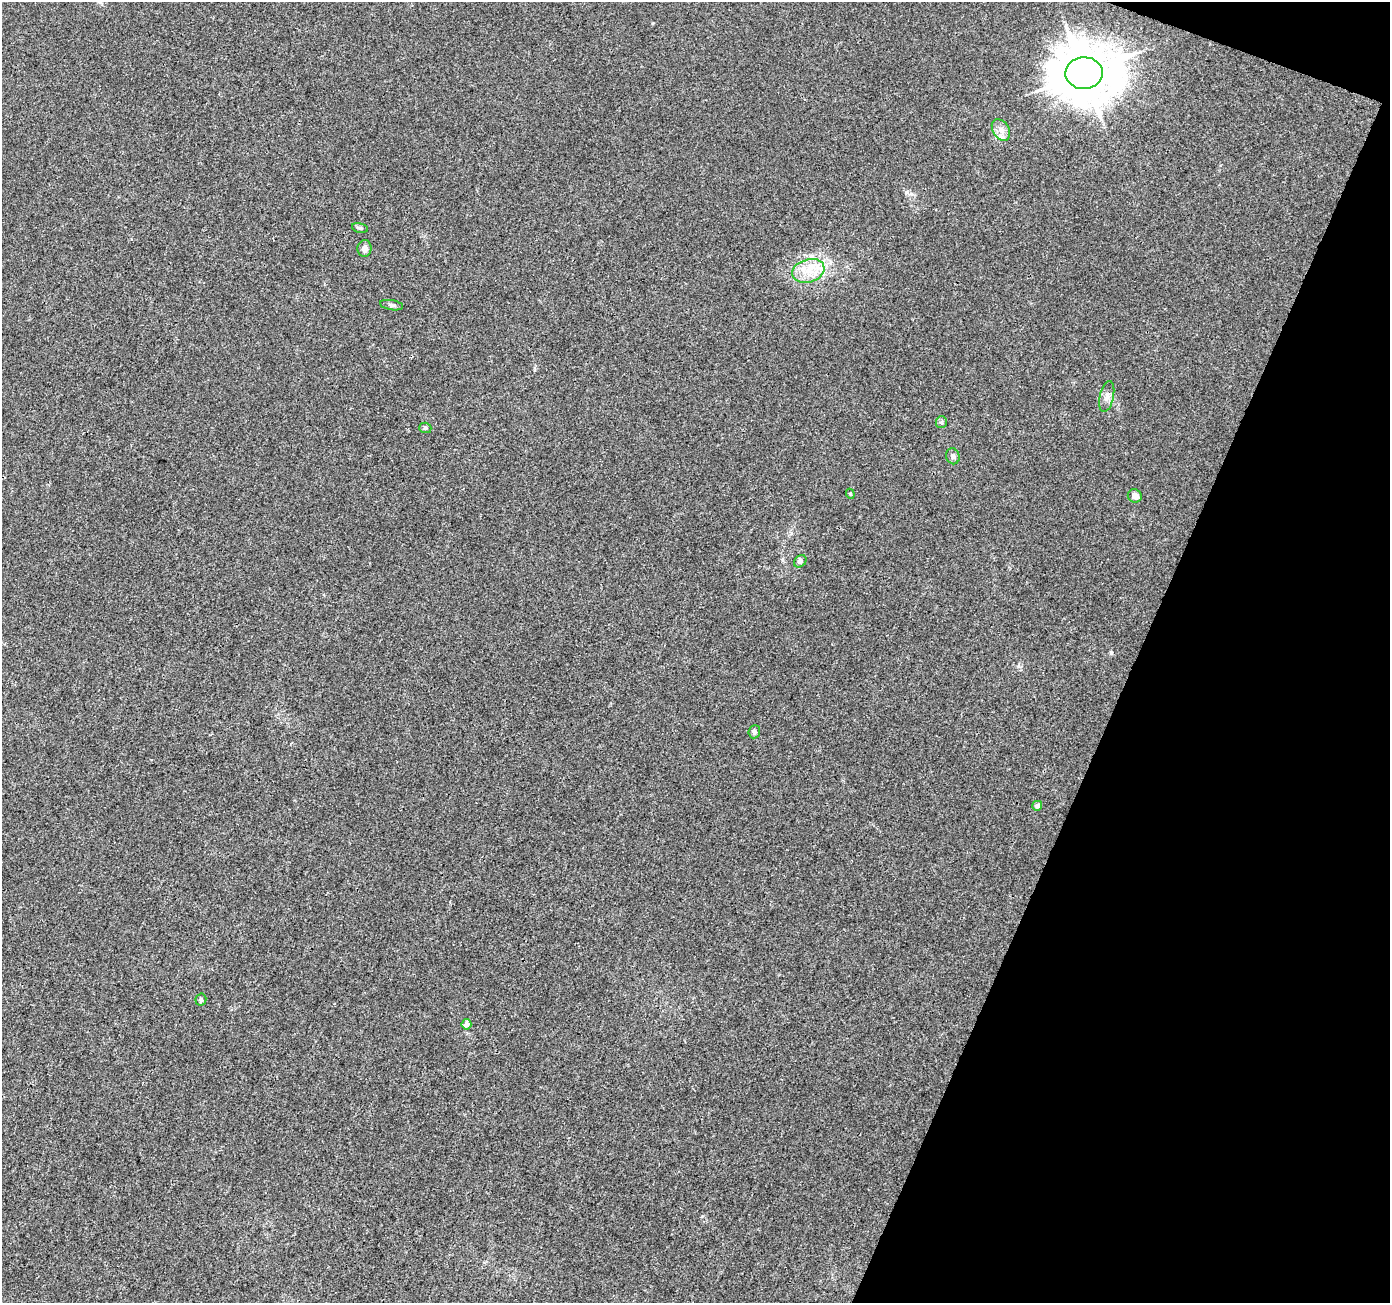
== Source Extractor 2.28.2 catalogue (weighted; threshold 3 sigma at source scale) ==
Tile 8 of 4 x 4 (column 4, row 2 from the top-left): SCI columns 4163-5550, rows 2813-4113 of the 5559 x 5690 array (HDU 1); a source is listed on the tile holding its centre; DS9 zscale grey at full resolution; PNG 1392 x 1305 px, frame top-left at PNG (2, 2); each listed source drawn as its Kron ellipse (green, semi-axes under 4 px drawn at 4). Shown black and unused: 19% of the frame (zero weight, under 3 of 4 exposures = <1% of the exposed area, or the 3 px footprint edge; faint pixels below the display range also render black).
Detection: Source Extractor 2.28.2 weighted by HDU 2 'WHT'; one run over the whole footprint, this tile lists its part. Background 0.00725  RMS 0.0028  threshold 0.0125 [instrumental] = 3 sigma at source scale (4.5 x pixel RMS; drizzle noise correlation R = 1.50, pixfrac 1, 0.0396/0.0396 arcsec/px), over >= 5 px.
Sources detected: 18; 1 inside a brighter listed object's ellipse — not listed separately; the other 17 listed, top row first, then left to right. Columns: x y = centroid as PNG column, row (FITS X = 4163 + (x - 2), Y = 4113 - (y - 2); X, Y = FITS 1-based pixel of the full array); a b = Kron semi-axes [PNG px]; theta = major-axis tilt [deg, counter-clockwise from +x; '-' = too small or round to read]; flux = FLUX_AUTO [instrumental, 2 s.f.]
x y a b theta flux
1084 73 18 16 2 1600
1001 130 12 8 -57 1.8
360 228 8 4 -14 0.53
364 248 8 7 - 1.5
808 271 16 11 17 4.8
392 305 12 5 -9 0.73
1107 397 16 7 78 1.5
941 422 6 5 - 0.52
425 428 6 5 - 0.51
953 456 8 6 -71 0.72
850 494 5 4 - 0.34
1135 496 7 6 - 1.8
800 561 7 5 45 0.57
754 732 6 5 - 0.69
1037 806 5 4 - 1.2
201 999 6 5 - 0.59
466 1024 5 5 - 1.6
Unlisted compact peaks at least as high as the median listed source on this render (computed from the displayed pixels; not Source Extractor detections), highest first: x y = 1111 653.